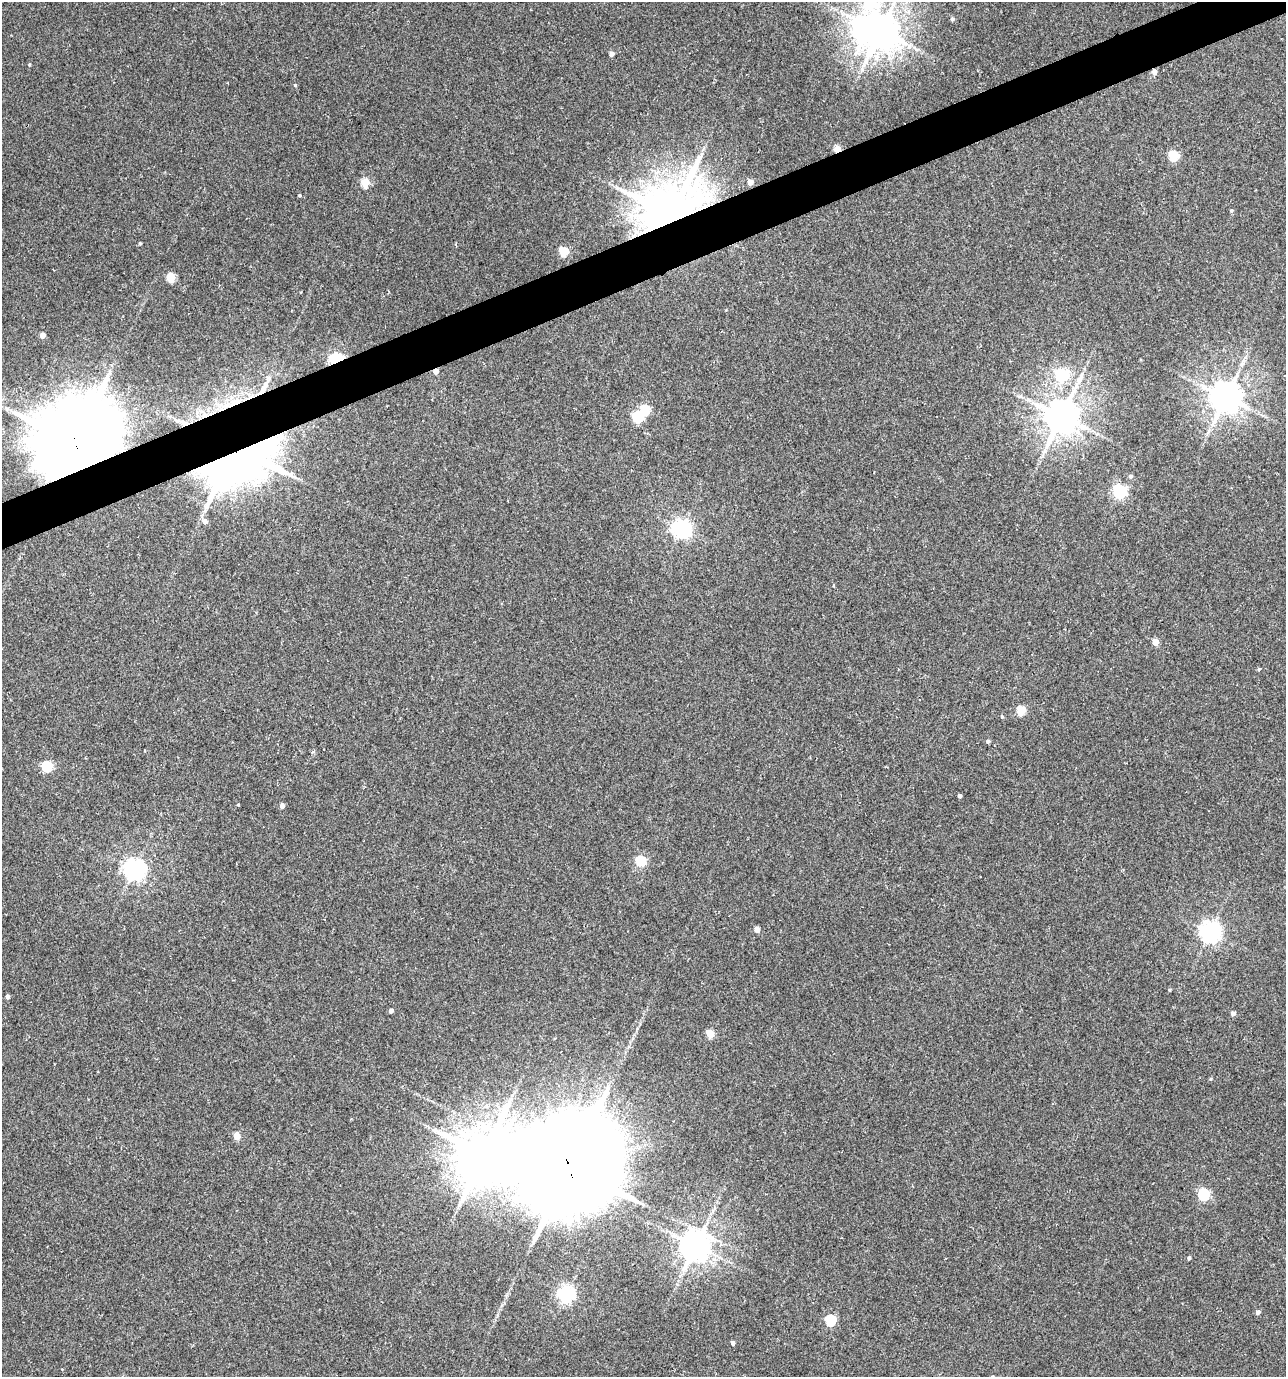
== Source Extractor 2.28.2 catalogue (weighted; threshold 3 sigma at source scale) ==
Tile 10 of 4 x 4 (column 2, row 3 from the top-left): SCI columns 1417-2700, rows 1378-2752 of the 5346 x 5507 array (HDU 1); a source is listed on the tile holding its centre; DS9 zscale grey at full resolution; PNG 1288 x 1379 px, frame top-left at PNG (2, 2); no overlay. Shown black and unused: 3% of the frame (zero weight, under 3 of 4 exposures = <1% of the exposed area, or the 3 px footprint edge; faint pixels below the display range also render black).
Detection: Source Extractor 2.28.2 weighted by HDU 2 'WHT'; one run over the whole footprint, this tile lists its part. Background 0.0212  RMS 0.0066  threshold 0.0299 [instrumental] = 3 sigma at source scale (4.5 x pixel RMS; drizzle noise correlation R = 1.50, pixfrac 1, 0.0396/0.0396 arcsec/px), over >= 5 px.
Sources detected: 65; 5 inside a brighter object's white glare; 2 cosmic-ray / hot-pixel residue — not listed; the other 58 listed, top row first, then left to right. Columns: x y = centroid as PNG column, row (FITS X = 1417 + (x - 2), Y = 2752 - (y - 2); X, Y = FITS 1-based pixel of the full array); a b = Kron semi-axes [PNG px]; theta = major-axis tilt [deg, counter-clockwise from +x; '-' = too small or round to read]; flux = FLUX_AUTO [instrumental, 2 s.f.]
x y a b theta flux
870 3 18 14 3 87
952 19 5 5 - 1.3
880 31 9 7 69 1400
611 54 4 4 - 3.5
29 64 5 3 - 0.69
295 85 4 4 - 0.73
837 149 4 4 - 17
1173 156 5 5 - 39
750 182 4 4 - 6.8
365 183 5 5 - 27
299 195 4 3 - 0.76
1231 210 5 4 - 0.9
671 213 16 13 37 4000
140 243 4 4 - 0.64
563 252 5 5 - 29
171 278 5 5 - 24
42 335 5 4 - 4.7
336 360 6 4 24 130
1061 375 6 6 - 74
264 387 22 6 64 6.6
1226 397 9 9 - 1200
1061 416 10 9 - 1600
637 417 6 5 - 49
184 423 14 5 -18 3.3
75 442 25 21 41 6800
239 452 72 27 49 490
1130 476 5 5 - 1.5
1119 491 6 6 - 110
205 521 5 5 - 2.9
681 528 7 6 - 290
1155 642 4 4 - 11
1259 669 4 4 - 0.75
1021 710 5 5 - 24
1002 716 5 4 - 0.72
988 741 5 5 - 1.1
47 766 5 5 - 45
959 796 3 3 - 1.7
238 805 4 3 - 0.53
282 805 5 4 - 2.7
641 861 5 5 - 45
135 869 7 7 - 390
757 929 4 4 - 5.4
1210 931 7 7 - 360
1169 990 4 3 - 0.76
7 996 5 4 - 1.4
391 1010 4 4 - 2.2
1233 1013 5 4 - 2.4
710 1034 5 5 - 16
1211 1079 5 4 - 0.71
237 1136 5 4 - 13
569 1168 32 29 28 12000
1204 1194 6 5 - 65
696 1245 9 8 - 1100
1189 1258 4 3 - 1.2
566 1294 6 6 - 200
1258 1312 5 4 - 2
831 1320 5 5 - 45
733 1343 4 4 - 1.7
Overlapping masked pixels (flux is a lower limit): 8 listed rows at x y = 837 149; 671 213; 336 360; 264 387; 184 423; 75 442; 239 452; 569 1168
Isophote crosses this tile's border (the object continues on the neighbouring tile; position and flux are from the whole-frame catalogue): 1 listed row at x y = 870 3